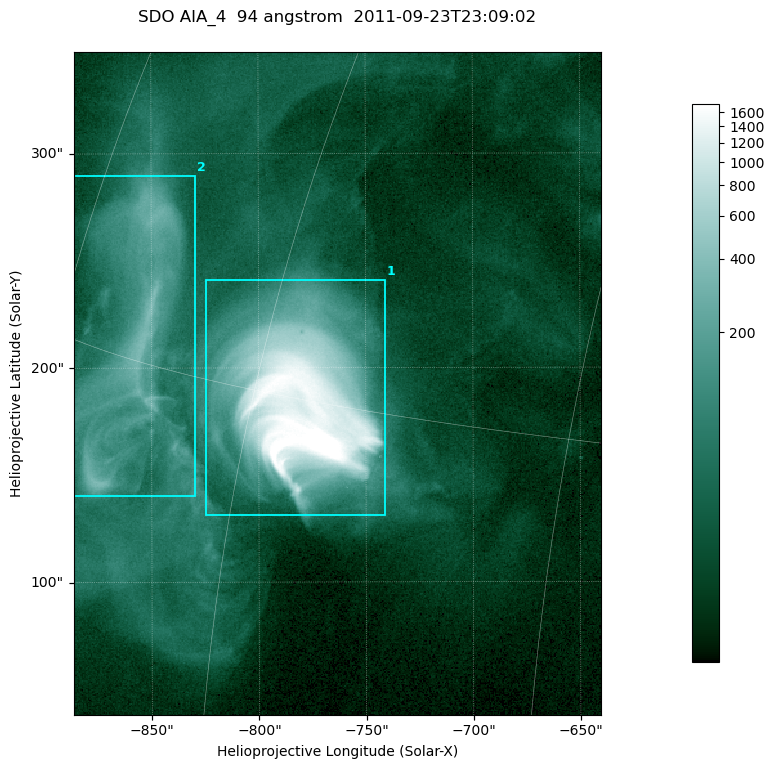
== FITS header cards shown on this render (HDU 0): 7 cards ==
TELESCOP= 'SDO     '           /
INSTRUME= 'AIA_4   '           /
WAVELNTH=                   94 /
WAVEUNIT= 'angstrom'           /
DATE-OBS= '2011-09-23T23:09:02.12' /
CTYPE1  = 'HPLN-TAN'           /
CTYPE2  = 'HPLT-TAN'           /

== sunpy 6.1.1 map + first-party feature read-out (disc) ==
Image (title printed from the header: SDO AIA_4  94 angstrom  2011-09-23T23:09:02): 410 x 515 px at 0.6 arcsec/px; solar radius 956 arcsec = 1594 px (partial field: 2.6% of the solar disc is inside the frame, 100% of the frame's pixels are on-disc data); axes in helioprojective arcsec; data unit not stated in the header (colour bar unlabelled)
Pointing: header CRPIX1/2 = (2058.48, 2043.05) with CRVAL1/2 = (0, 0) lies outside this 410 x 515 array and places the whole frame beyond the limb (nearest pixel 1.41 R_sun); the SolarSoft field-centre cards XCEN/YCEN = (-763.3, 192.7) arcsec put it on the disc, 1309 arcsec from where CRPIX/CRVAL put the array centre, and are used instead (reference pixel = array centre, CRVAL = XCEN/YCEN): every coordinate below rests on XCEN/YCEN
Orientation: roll -0.138 deg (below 1 deg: not rotated)
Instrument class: DISC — disc imager (sunpy class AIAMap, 94 A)
Bright regions (active regions / flare kernels): reference = the on-disc median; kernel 3 px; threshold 5 sigma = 106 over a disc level ~21.8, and >= 1.15x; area >= 211 px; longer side >= 5 px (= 3 arcsec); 2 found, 2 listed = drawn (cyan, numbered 1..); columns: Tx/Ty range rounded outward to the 2 arcsec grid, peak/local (2 s.f.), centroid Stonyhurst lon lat
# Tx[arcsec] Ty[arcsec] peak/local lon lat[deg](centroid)
1 -826..-740 130..242 113 -58 +15
2 -888..-828 140..290 17 -68 +16